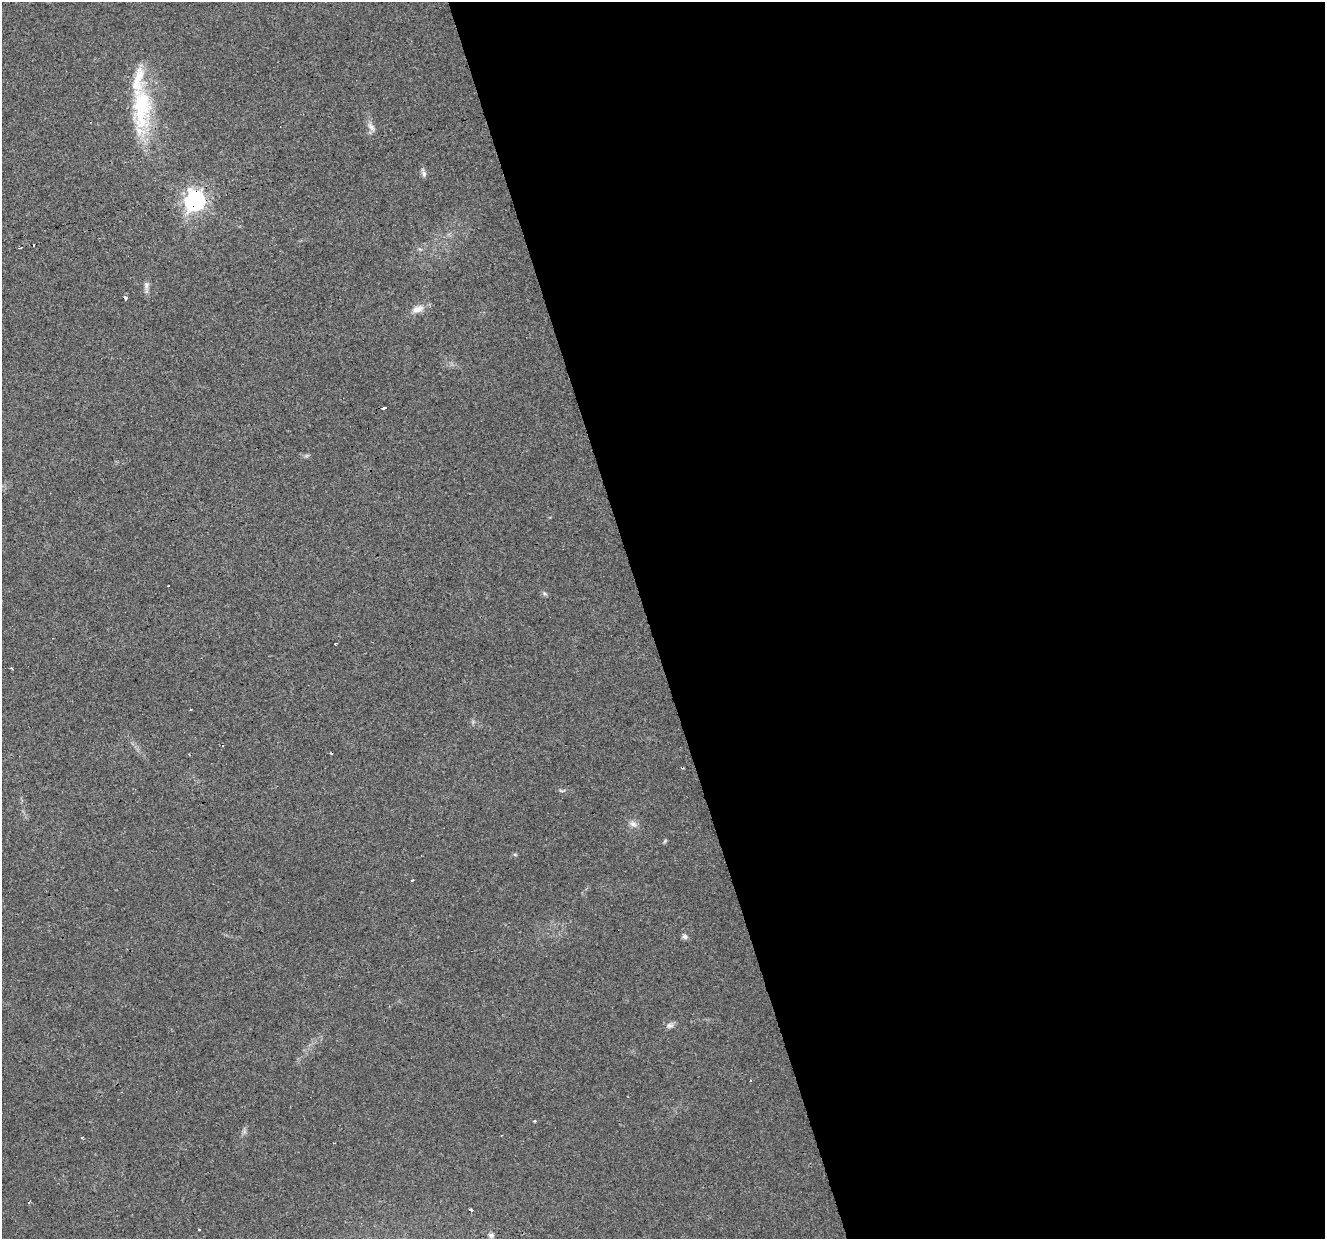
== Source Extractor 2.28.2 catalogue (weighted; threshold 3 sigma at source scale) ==
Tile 8 of 4 x 4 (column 4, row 2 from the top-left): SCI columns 3971-5293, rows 2576-3812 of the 5293 x 5105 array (HDU 1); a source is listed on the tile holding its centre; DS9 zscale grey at full resolution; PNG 1327 x 1241 px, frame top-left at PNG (2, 2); no overlay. Shown black and unused: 51% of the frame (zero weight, under 3 of 4 exposures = <1% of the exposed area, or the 3 px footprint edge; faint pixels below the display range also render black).
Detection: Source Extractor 2.28.2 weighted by HDU 2 'WHT'; one run over the whole footprint, this tile lists its part. Background 0.0222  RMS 0.0032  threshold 0.0146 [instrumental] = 3 sigma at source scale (4.5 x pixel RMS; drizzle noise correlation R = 1.50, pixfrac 1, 0.0396/0.0396 arcsec/px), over >= 5 px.
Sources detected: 30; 7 cosmic-ray / hot-pixel residue — not listed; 3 inside a brighter listed object's ellipse — not listed separately; the other 20 listed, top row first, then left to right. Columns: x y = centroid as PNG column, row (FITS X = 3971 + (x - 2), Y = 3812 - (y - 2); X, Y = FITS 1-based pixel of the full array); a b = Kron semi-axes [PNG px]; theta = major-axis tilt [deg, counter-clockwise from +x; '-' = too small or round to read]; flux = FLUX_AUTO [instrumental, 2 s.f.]
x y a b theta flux
141 117 43 25 -71 21
371 127 14 7 -53 1.6
424 173 9 6 -67 0.99
195 201 8 7 - 160
20 248 3 2 - 0.42
146 285 11 6 85 1.2
125 298 4 3 - 8.4
418 309 17 9 20 2.7
384 408 4 3 - 3
544 593 7 4 -31 0.6
336 643 3 2 - 0.38
191 709 3 2 - 0.66
633 824 11 7 -27 1.5
665 841 7 3 54 0.41
515 854 6 4 -1 0.4
685 936 7 6 - 0.92
670 1025 10 7 23 1.1
534 1121 3 3 - 0.49
82 1137 3 2 - 0.43
491 1235 7 6 - 0.98
Overlapping masked pixels (flux is a lower limit): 2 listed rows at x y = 195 201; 125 298